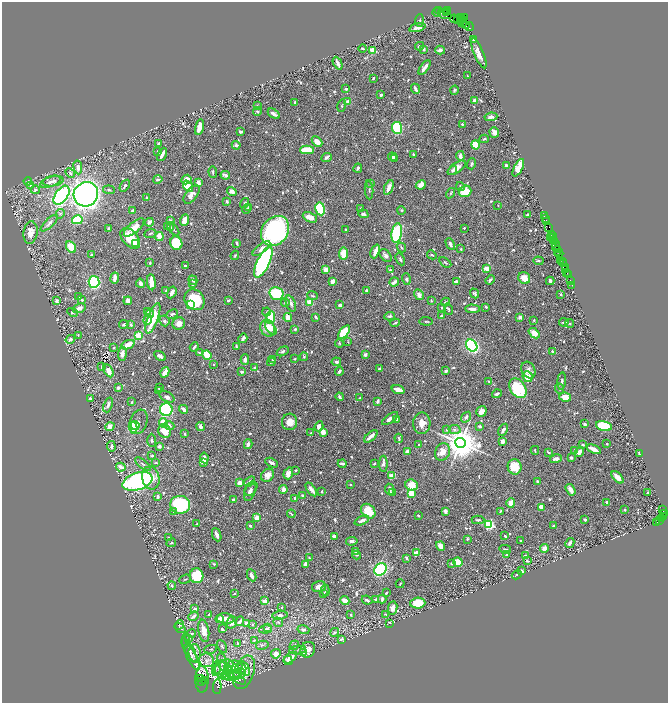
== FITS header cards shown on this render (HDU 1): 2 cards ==
NAXIS1  =                 1332
NAXIS2  =                 1401

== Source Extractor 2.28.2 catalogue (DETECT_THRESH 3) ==
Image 1332 x 1401 px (HDU 1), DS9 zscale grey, zoomed out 1/2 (1 PNG px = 2 x 2 image px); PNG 670 x 705 px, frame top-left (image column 1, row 1401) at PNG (2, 2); each listed source drawn as its Kron ellipse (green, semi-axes under 4 px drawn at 4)
Background 0.5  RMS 0.01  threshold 0.0314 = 3 sigma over >= 5 px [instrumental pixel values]
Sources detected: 898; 45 cannot appear on this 1/2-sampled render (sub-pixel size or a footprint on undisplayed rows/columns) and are neither listed nor drawn; of the other 853, the 500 brightest by FLUX_AUTO listed and drawn (353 fainter detections omitted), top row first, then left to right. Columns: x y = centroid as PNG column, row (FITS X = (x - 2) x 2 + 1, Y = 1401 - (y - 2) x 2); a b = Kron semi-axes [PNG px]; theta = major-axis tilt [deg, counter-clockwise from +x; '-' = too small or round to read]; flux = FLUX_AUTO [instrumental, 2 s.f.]
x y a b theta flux
448 10 3 1 - 26
439 11 2 1 - 73
437 12 4 1 - 49
446 12 3 1 - 55
445 14 7 3 -23 530
465 17 2 1 - 110
460 18 2 2 - 44
454 19 4 1 - 62
457 19 4 2 - 89
462 19 3 2 - 450
420 20 6 3 90 2.4
461 21 3 1 - 290
462 23 4 3 - 100
466 25 3 2 - 33
417 27 8 3 17 18
469 27 4 2 - 88
473 39 4 3 - 4.8
420 46 4 3 - 5.8
363 49 4 2 - 2.1
424 49 4 3 - 3.4
373 50 3 3 - 85
440 50 5 4 - 7.2
479 53 16 4 -68 16
338 63 7 2 -64 9.5
425 67 8 3 55 14
467 76 2 2 - 3.1
373 78 3 2 - 3.6
346 89 2 2 - 5.5
415 89 5 2 - 8.5
454 90 4 3 - 2.8
381 95 3 2 - 4.8
475 101 4 3 - 17
295 102 3 2 - 2.7
348 102 3 3 - 20
257 106 3 3 - 3.7
342 106 6 3 76 2.6
257 111 4 3 - 2.8
274 114 6 4 -34 8.3
491 117 6 4 8 6.4
462 124 4 3 - 2.5
199 127 8 3 76 28
397 128 6 5 - 160
240 132 3 2 - 3.6
494 132 5 5 - 8.4
484 139 4 2 - 2.9
317 142 6 3 -46 27
159 144 3 2 - 2.9
236 145 4 3 - 4.6
475 145 4 3 - 54
307 150 7 3 2 54
158 152 3 3 - 2.3
162 154 7 2 63 11
414 154 3 2 - 2.6
460 156 5 3 - 11
392 157 4 3 - 6.6
326 158 5 4 - 4
395 158 3 3 - 2.1
472 164 5 3 - 4.5
506 165 2 2 - 3.7
78 167 7 3 -82 9.4
358 168 5 3 - 4.2
457 168 10 5 34 17
518 168 9 4 63 46
453 170 5 3 - 3.4
213 172 6 3 -88 3.1
70 173 5 3 - 4
225 175 5 3 - 6.1
158 179 5 3 - 4.6
186 180 5 4 - 17
28 181 4 4 - 6.4
53 181 10 5 9 8
50 182 11 5 19 8.3
199 183 4 2 - 16
371 183 4 4 - 2.9
30 185 3 3 - 4.5
421 185 5 4 - 18
125 186 6 3 57 4.4
188 186 6 4 -53 48
460 186 4 3 - 3.7
389 187 7 3 68 18
35 190 4 4 - 3.8
109 190 6 4 -8 3
369 190 9 3 -86 4
232 191 5 4 - 10
465 191 6 5 - 43
450 193 5 3 - 2.2
86 194 12 12 - 1000
192 194 10 6 52 15
62 195 11 6 54 430
146 197 2 2 - 3.8
227 201 3 2 - 2.7
245 203 5 3 - 3.9
498 206 2 2 - 2.2
248 207 3 3 - 3
360 208 3 3 - 2.2
246 209 5 3 - 2.5
320 209 6 4 -79 160
132 210 3 2 - 3.1
401 210 4 3 - 2.8
60 214 5 3 - 3
363 214 5 3 - 7
527 215 2 2 - 3.1
544 216 2 1 - 47
310 217 7 4 -23 22
545 219 3 2 - 42
77 220 5 4 - 68
170 220 3 2 - 2.2
185 220 6 4 69 17
149 222 4 3 - 4.9
546 222 2 2 - 32
49 223 11 4 43 6.7
134 227 13 5 41 30
167 227 3 3 - 2.2
549 227 2 2 - 30
171 228 3 3 - 3.1
464 228 3 2 - 2.2
109 229 3 3 - 3.1
173 229 8 2 -52 2.5
345 229 2 2 - 2.6
275 231 16 13 55 420
30 232 11 7 82 20
150 233 6 2 22 2.7
397 233 10 5 80 140
551 234 2 1 - 20
159 236 4 3 - 29
552 236 2 2 - 39
550 237 2 1 - 4.6
130 238 12 7 -47 68
553 238 2 2 - 28
553 240 3 1 - 85
554 242 2 2 - 18
176 243 7 6 - 68
237 243 4 2 - 4
136 244 3 2 - 82
450 244 6 3 -63 6.7
556 246 6 2 -89 160
71 247 6 4 -59 34
401 247 5 3 - 2.6
261 249 11 4 38 13
461 249 3 2 - 2.4
558 249 2 2 - 34
375 251 7 3 68 19
557 252 2 2 - 34
559 253 4 2 - 110
343 254 6 4 84 32
91 255 3 3 - 2.9
235 255 5 3 - 2.7
432 255 5 2 - 2.6
386 256 7 5 -47 7
400 259 6 3 -65 3.4
561 260 3 1 - 63
538 261 5 2 - 3.2
562 261 2 1 - 16
263 262 16 6 65 580
445 262 7 3 -33 2.7
150 263 2 2 - 3.6
563 264 2 1 - 24
185 266 2 2 - 2.1
487 268 4 3 - 21
565 268 2 1 - 36
565 269 3 1 - 43
326 270 3 3 - 18
390 270 3 3 - 3.5
566 272 3 2 - 67
568 274 2 1 - 8.9
115 278 5 2 - 18
524 278 6 5 - 24
406 279 6 4 -75 4.7
193 280 5 3 - 4.6
490 280 5 3 - 5.2
570 280 2 1 - 49
333 281 4 3 - 17
550 281 4 2 - 6.6
94 282 6 5 - 360
151 282 8 3 -84 29
394 282 5 3 - 10
456 282 4 2 - 8.8
140 283 4 3 - 9.7
192 284 3 3 - 2.3
572 285 2 1 - 3.3
366 290 3 3 - 3.4
166 291 3 2 - 2.4
172 292 6 3 60 13
276 293 7 6 - 83
475 293 5 4 - 4.9
561 294 2 2 - 3.7
419 295 5 4 - 11
312 296 5 3 - 2.4
79 297 4 3 - 2.8
82 300 3 2 - 3.8
194 300 11 9 -51 82
228 300 3 2 - 4.1
431 300 3 2 - 2.2
57 301 3 3 - 6.5
128 301 4 3 - 9.3
310 302 3 3 - 38
446 302 4 3 - 2.4
285 303 4 3 - 3.4
291 303 8 4 -69 6.9
190 305 3 2 - 73
340 305 3 2 - 6.3
486 307 3 3 - 2.8
79 308 7 4 22 12
441 308 3 2 - 2.2
449 309 6 3 -73 2.3
472 309 7 3 -2 12
72 312 5 3 - 2.6
147 312 3 2 - 4.2
266 312 4 3 - 2.8
150 314 4 3 - 3.1
172 314 6 3 27 4.4
390 316 5 3 - 4.4
442 316 4 3 - 3.4
316 317 3 2 - 4
520 317 3 2 - 9
153 318 16 5 70 65
270 318 6 4 81 72
288 318 4 3 - 19
148 320 5 3 - 13
534 320 3 2 - 2.3
164 321 5 5 - 3.9
426 321 6 2 -4 3
564 322 4 2 - 4.6
179 323 6 6 - 13
395 323 5 2 - 2.9
569 323 4 2 - 2.6
124 324 5 4 - 3.7
131 325 3 3 - 5
268 328 8 7 - 22
271 328 8 4 -52 16
295 329 3 3 - 2.4
344 332 8 4 51 92
534 333 6 4 -41 23
78 335 4 3 - 2.2
138 336 3 2 - 81
243 338 5 2 - 8.6
70 339 5 4 - 5.4
348 342 4 3 - 2.2
339 343 4 3 - 2.2
128 345 7 4 23 19
472 345 6 5 - 370
236 346 3 2 - 4.2
194 347 5 2 - 3.9
114 348 2 2 - 2.2
283 351 6 4 28 4.7
552 351 4 3 - 2.6
199 353 3 2 - 4
122 354 7 3 86 13
207 355 5 3 - 68
365 355 4 3 - 4.7
160 356 6 3 -32 7.8
304 357 4 2 - 2.7
245 359 5 3 - 8.2
295 359 2 2 - 2.2
273 360 4 3 - 4.2
271 362 4 3 - 2.5
336 362 5 4 - 5.1
213 364 2 2 - 3.4
101 367 3 2 - 4.5
255 368 3 3 - 5.7
379 369 3 2 - 4.3
528 370 9 6 -61 10
108 371 7 4 -60 17
339 371 4 3 - 4.7
446 371 3 2 - 5.6
165 372 5 3 - 23
242 372 2 2 - 5.6
528 377 5 5 - 24
489 381 4 3 - 2.3
562 381 9 4 84 5
118 388 3 3 - 6.2
160 388 3 2 - 3.9
518 388 11 7 -56 130
560 389 6 3 -66 2.4
159 390 3 3 - 2.3
398 390 6 3 -19 17
497 394 5 2 - 5.9
167 397 8 4 -28 5.8
340 397 4 3 - 4.4
565 397 6 4 -10 18
360 398 2 2 - 3.1
91 399 3 2 - 8
377 401 3 2 - 8
132 402 2 2 - 2.1
108 405 8 4 69 8.3
184 409 4 3 - 8.7
166 410 6 6 - 380
481 411 5 5 - 12
466 417 6 3 55 5
390 419 9 3 35 13
396 419 4 2 - 7.4
138 422 13 8 70 12
290 422 8 7 - 20
163 423 5 4 - 40
422 423 11 8 88 24
585 424 3 3 - 5.4
169 425 5 4 - 7.8
110 426 5 4 - 16
135 426 5 3 - 38
319 426 5 4 - 11
479 426 3 2 - 5.8
604 426 8 5 -14 140
133 427 5 4 - 74
201 427 5 3 - 8.3
447 429 4 3 - 4.6
454 430 6 4 -12 5.1
503 430 6 3 60 7
165 431 7 6 - 30
323 432 3 3 - 19
311 433 3 2 - 3.5
185 434 4 2 - 2.3
371 436 8 3 41 15
399 438 4 3 - 3.3
152 440 6 3 -87 2.8
502 441 2 2 - 42
460 443 5 5 - 5800
248 444 5 3 - 9.2
607 444 2 2 - 2.3
418 445 2 2 - 2.6
583 445 2 2 - 5.9
111 446 5 3 - 5.4
159 446 4 3 - 6.4
594 449 7 2 -23 21
535 450 4 2 - 2.4
575 450 3 3 - 4.3
407 451 3 2 - 12
442 452 9 7 63 19
548 452 4 2 - 2.8
579 452 5 4 - 11
639 453 3 2 - 3.5
152 456 3 3 - 3.2
571 457 3 2 - 6.5
204 458 5 3 - 12
556 459 6 3 16 9.8
203 462 4 3 - 8.9
156 463 4 2 - 3.6
272 463 6 2 -30 6.9
143 464 9 3 -39 4.5
342 464 4 2 - 6.1
374 464 2 2 - 3
383 464 8 4 -90 5.3
121 467 5 2 - 18
515 467 7 7 - 44
296 470 2 2 - 3
288 473 6 4 71 10
268 475 7 6 - 15
392 476 2 2 - 65
617 477 7 3 -47 26
151 478 11 8 -77 28
137 481 15 8 19 350
250 481 6 3 35 7.7
538 482 2 2 - 8.2
240 483 3 3 - 16
350 485 3 3 - 2.4
412 485 6 5 - 34
251 489 8 5 52 5.9
283 489 4 3 - 10
311 489 8 3 -53 11
389 489 5 2 - 6.4
571 490 6 3 -58 17
250 491 10 5 70 9.5
322 491 2 2 - 2.2
392 492 3 3 - 2.2
411 493 4 3 - 31
648 493 3 2 - 3.5
303 496 3 2 - 4
158 497 4 3 - 4.7
295 498 3 2 - 4.4
234 499 2 2 - 4.8
607 502 2 2 - 17
511 503 4 3 - 29
180 505 10 9 - 160
541 507 4 2 - 18
625 510 2 2 - 3.7
662 510 3 2 - 100
368 511 8 6 -46 43
445 511 4 3 - 8.7
173 512 3 3 - 3
500 512 4 2 - 2.2
291 514 4 2 - 2.4
664 514 2 1 - 16
418 515 2 2 - 7.4
257 517 3 3 - 22
664 517 3 2 - 130
661 518 4 3 - 250
362 520 8 3 23 11
478 520 6 3 1 3.7
585 520 3 3 - 5.8
659 521 3 1 - 82
657 522 2 1 - 24
197 524 3 2 - 2.6
489 524 3 3 - 340
250 526 2 2 - 4.1
553 526 3 2 - 9.1
217 535 7 3 -68 9.7
334 536 3 2 - 8.3
505 536 3 2 - 2.5
168 537 3 2 - 2.4
467 539 4 3 - 2.9
352 541 6 3 9 5.8
520 541 2 2 - 2.6
171 543 5 3 - 2.3
570 543 5 3 - 7.4
440 546 5 3 - 19
505 549 6 2 -13 3
544 549 4 4 - 14
356 552 4 3 - 6.4
416 553 3 3 - 26
357 555 4 3 - 2.9
507 555 4 3 - 3.8
525 555 3 2 - 2.9
309 558 3 3 - 3.1
407 558 4 2 - 3.5
527 561 3 2 - 2.3
458 562 5 4 - 38
452 563 4 3 - 3
214 564 3 3 - 3.7
305 564 4 3 - 5.4
380 569 7 5 43 250
522 571 3 3 - 6
252 575 6 3 -65 12
517 575 5 2 - 3.9
197 576 7 7 - 110
185 579 6 3 21 2.6
400 584 4 2 - 2.1
172 586 4 3 - 2.7
319 587 7 5 14 15
325 590 6 3 -84 3
234 593 3 2 - 2.6
324 593 3 2 - 3
386 593 2 2 - 2.6
376 599 4 3 - 5.6
382 599 4 2 - 6.2
345 600 4 4 - 18
367 600 5 2 - 4.6
264 601 2 2 - 36
418 603 7 5 4 46
282 607 3 2 - 2.6
393 608 7 4 82 11
195 609 3 2 - 12
209 614 3 2 - 4.4
386 614 2 2 - 2.2
280 615 8 4 6 8.4
350 615 2 2 - 2.4
193 616 5 3 - 8.7
220 619 4 2 - 22
225 619 8 5 -6 18
240 621 5 2 - 9.7
232 622 6 5 - 10
278 622 5 4 - 2.7
246 623 3 3 - 12
390 623 2 2 - 2.2
252 624 4 3 - 2.9
179 625 5 3 - 2.2
268 627 4 3 - 2.2
180 628 6 4 -36 3.4
222 629 3 2 - 4.7
266 629 6 4 6 7.3
303 630 6 4 -14 5
204 631 11 5 -81 23
335 632 5 4 - 5
192 633 4 3 - 3.7
189 638 4 3 - 2.7
341 639 4 3 - 5.6
254 640 4 3 - 2.5
186 641 7 3 85 2.7
238 643 4 3 - 3.1
262 645 6 4 13 3.7
294 645 5 3 - 2.5
222 646 7 3 -63 2.5
211 649 6 2 9 2.4
189 650 14 4 -61 8.6
298 650 8 4 6 3.7
308 650 8 7 - 16
304 652 2 2 - 13
195 653 9 6 -85 16
276 654 5 4 - 16
192 657 14 5 -62 8.1
290 658 8 4 38 13
206 660 8 7 - 11
288 660 5 2 - 11
222 662 9 4 -79 7.4
223 667 10 6 22 16
235 667 8 6 -1 13
216 668 8 3 80 4.5
244 669 8 5 -57 8.3
222 670 8 6 -79 11
228 670 4 4 - 16
235 671 11 6 16 11
244 672 17 10 70 31
238 674 8 5 12 6.4
226 675 5 3 - 3.4
234 675 6 5 - 3.8
229 676 6 4 -8 5.5
237 678 10 4 -33 5.2
200 679 2 1 - 110
202 679 13 6 90 170
204 680 2 1 - 38
201 681 2 1 - 140
217 686 7 4 87 190
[353 fainter detections neither listed nor drawn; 45 sub-pixel or undisplayed-footprint detections neither listed nor drawn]